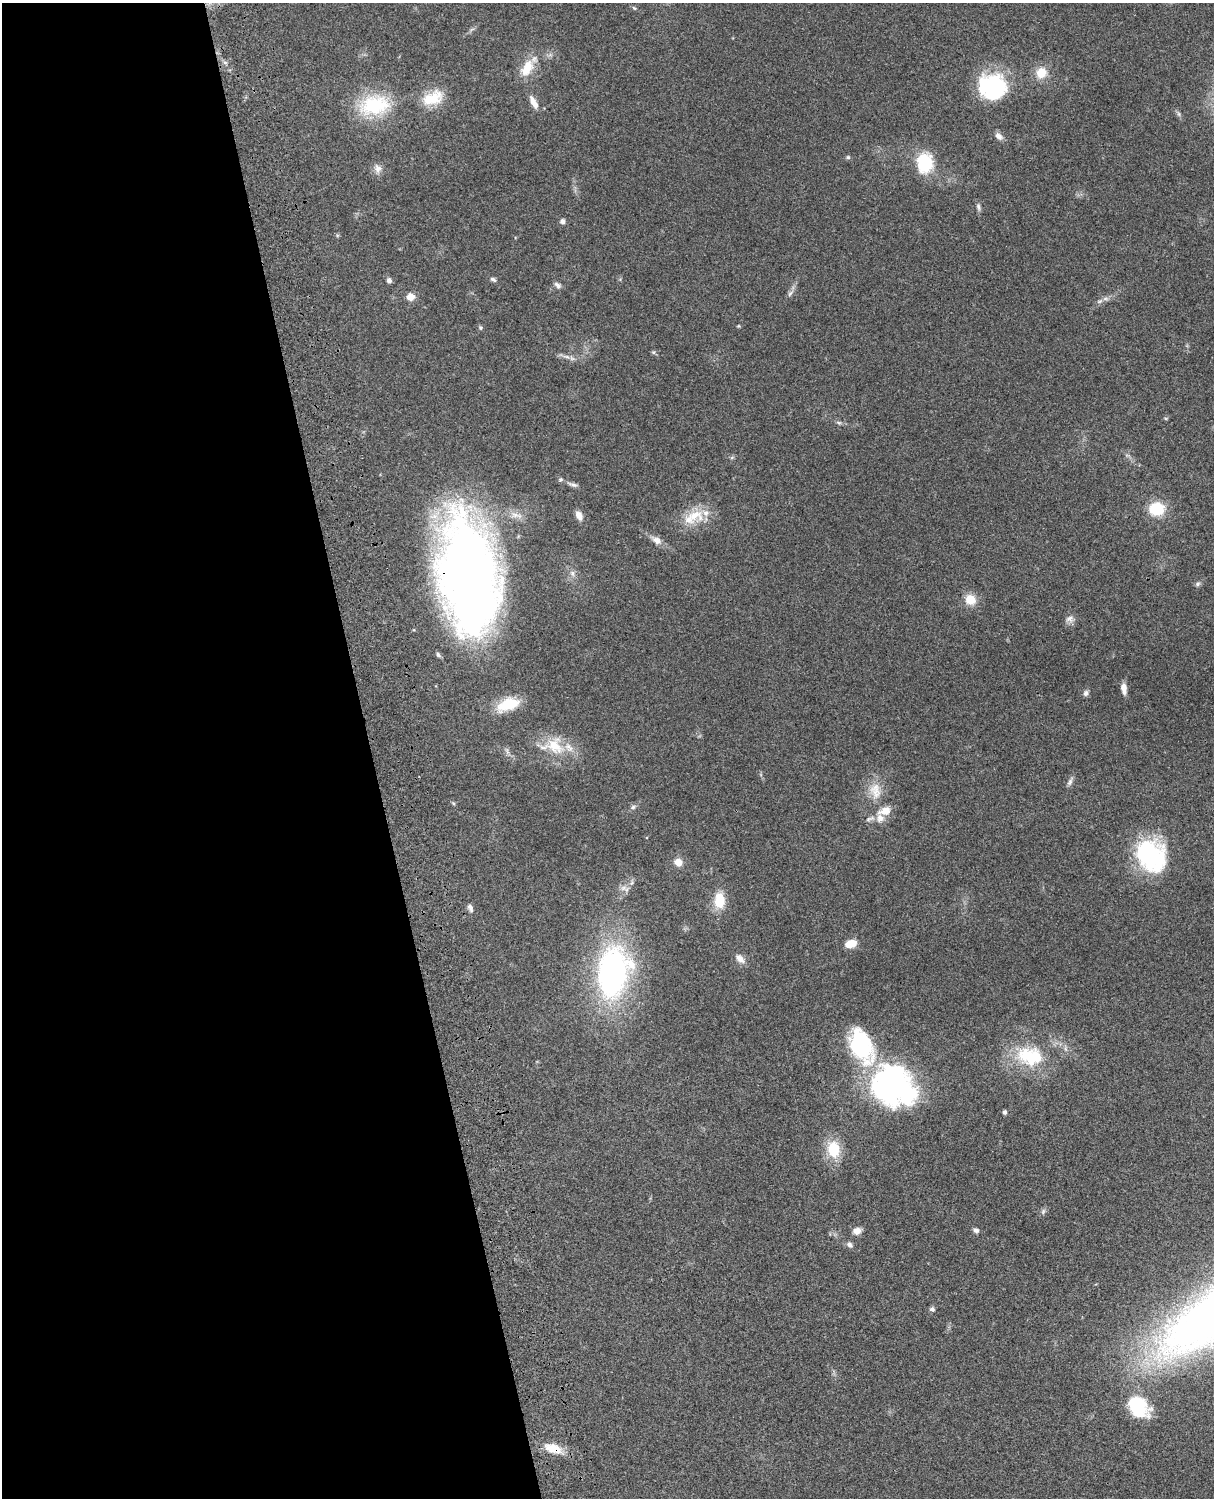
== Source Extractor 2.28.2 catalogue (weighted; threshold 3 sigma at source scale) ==
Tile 5 of 4 x 3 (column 1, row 2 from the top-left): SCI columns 121-1332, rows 1772-3267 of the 5086 x 4926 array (HDU 1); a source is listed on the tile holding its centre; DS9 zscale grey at full resolution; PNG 1216 x 1500 px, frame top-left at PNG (2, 3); no overlay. Shown black and unused: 31% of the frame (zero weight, under 3 of 4 exposures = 6% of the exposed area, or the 3 px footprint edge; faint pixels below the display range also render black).
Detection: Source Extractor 2.28.2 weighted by HDU 2 'WHT'; one run over the whole footprint, this tile lists its part. Background 0.0964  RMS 0.0063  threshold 0.0285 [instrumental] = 3 sigma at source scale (4.5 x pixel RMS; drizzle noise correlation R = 1.50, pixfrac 1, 0.05/0.05 arcsec/px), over >= 5 px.
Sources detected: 71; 1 too faint to see at this stretch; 1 inside a brighter object's white glare — not listed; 4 inside a brighter listed object's ellipse — not listed separately; the other 65 listed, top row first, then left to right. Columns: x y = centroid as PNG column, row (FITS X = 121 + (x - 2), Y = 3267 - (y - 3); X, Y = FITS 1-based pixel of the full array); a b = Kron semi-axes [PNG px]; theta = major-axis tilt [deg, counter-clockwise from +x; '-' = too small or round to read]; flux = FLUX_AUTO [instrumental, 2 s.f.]
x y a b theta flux
634 8 7 4 -44 0.85
527 68 24 13 60 13
1041 73 9 8 - 13
992 87 29 27 -11 58
433 98 30 17 23 17
534 102 20 7 -63 5.1
374 105 43 27 10 40
999 136 12 7 -42 3
848 157 5 5 - 1
924 163 21 16 86 29
378 168 12 10 -71 3.8
978 207 12 5 -80 1.8
562 221 5 5 - 2.4
493 279 8 5 -26 1.5
389 280 6 6 - 1.9
557 285 10 6 -39 2.1
790 293 10 5 52 2
410 297 7 6 - 7.1
1105 299 9 4 -8 1.7
738 326 5 4 - 0.62
480 328 6 5 - 1.1
653 352 5 5 - 0.94
566 356 12 4 -15 2.5
839 422 8 4 -9 1.3
732 457 6 4 20 0.89
572 484 15 5 -17 2.3
1157 509 12 11 - 25
579 515 11 7 -61 4.3
694 515 27 19 4 17
656 540 15 9 -33 4.7
572 573 9 5 -68 2.1
468 575 114 56 -83 560
1198 584 7 5 23 1.3
970 599 13 11 -36 9.4
1070 619 12 9 20 3.1
1124 688 12 6 -83 4.5
1086 693 8 6 66 1.8
508 704 25 13 21 21
554 746 34 23 -5 23
1070 782 14 5 64 2.1
875 791 26 16 -81 13
453 803 5 4 - 0.8
633 807 6 6 - 1.4
880 818 13 11 -88 5.1
868 819 8 5 35 1.6
1151 855 36 29 -54 71
678 862 8 7 - 6.8
623 888 10 7 11 3.3
719 900 15 10 88 16
470 908 11 6 -65 2.2
851 944 11 7 16 9.8
740 959 14 8 -47 4.3
612 972 40 25 81 210
862 1046 49 27 -66 55
1065 1048 7 4 -72 1.3
1030 1056 38 26 -11 37
891 1083 42 36 70 140
1004 1112 4 4 - 1.5
834 1149 16 12 -81 21
976 1230 7 5 -18 2.1
857 1231 10 8 13 3.9
850 1245 9 7 -45 2.1
932 1309 6 6 - 1.6
1138 1407 24 17 -47 36
553 1449 24 11 -18 11
Overlapping masked pixels (flux is a lower limit): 2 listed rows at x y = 468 575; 553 1449